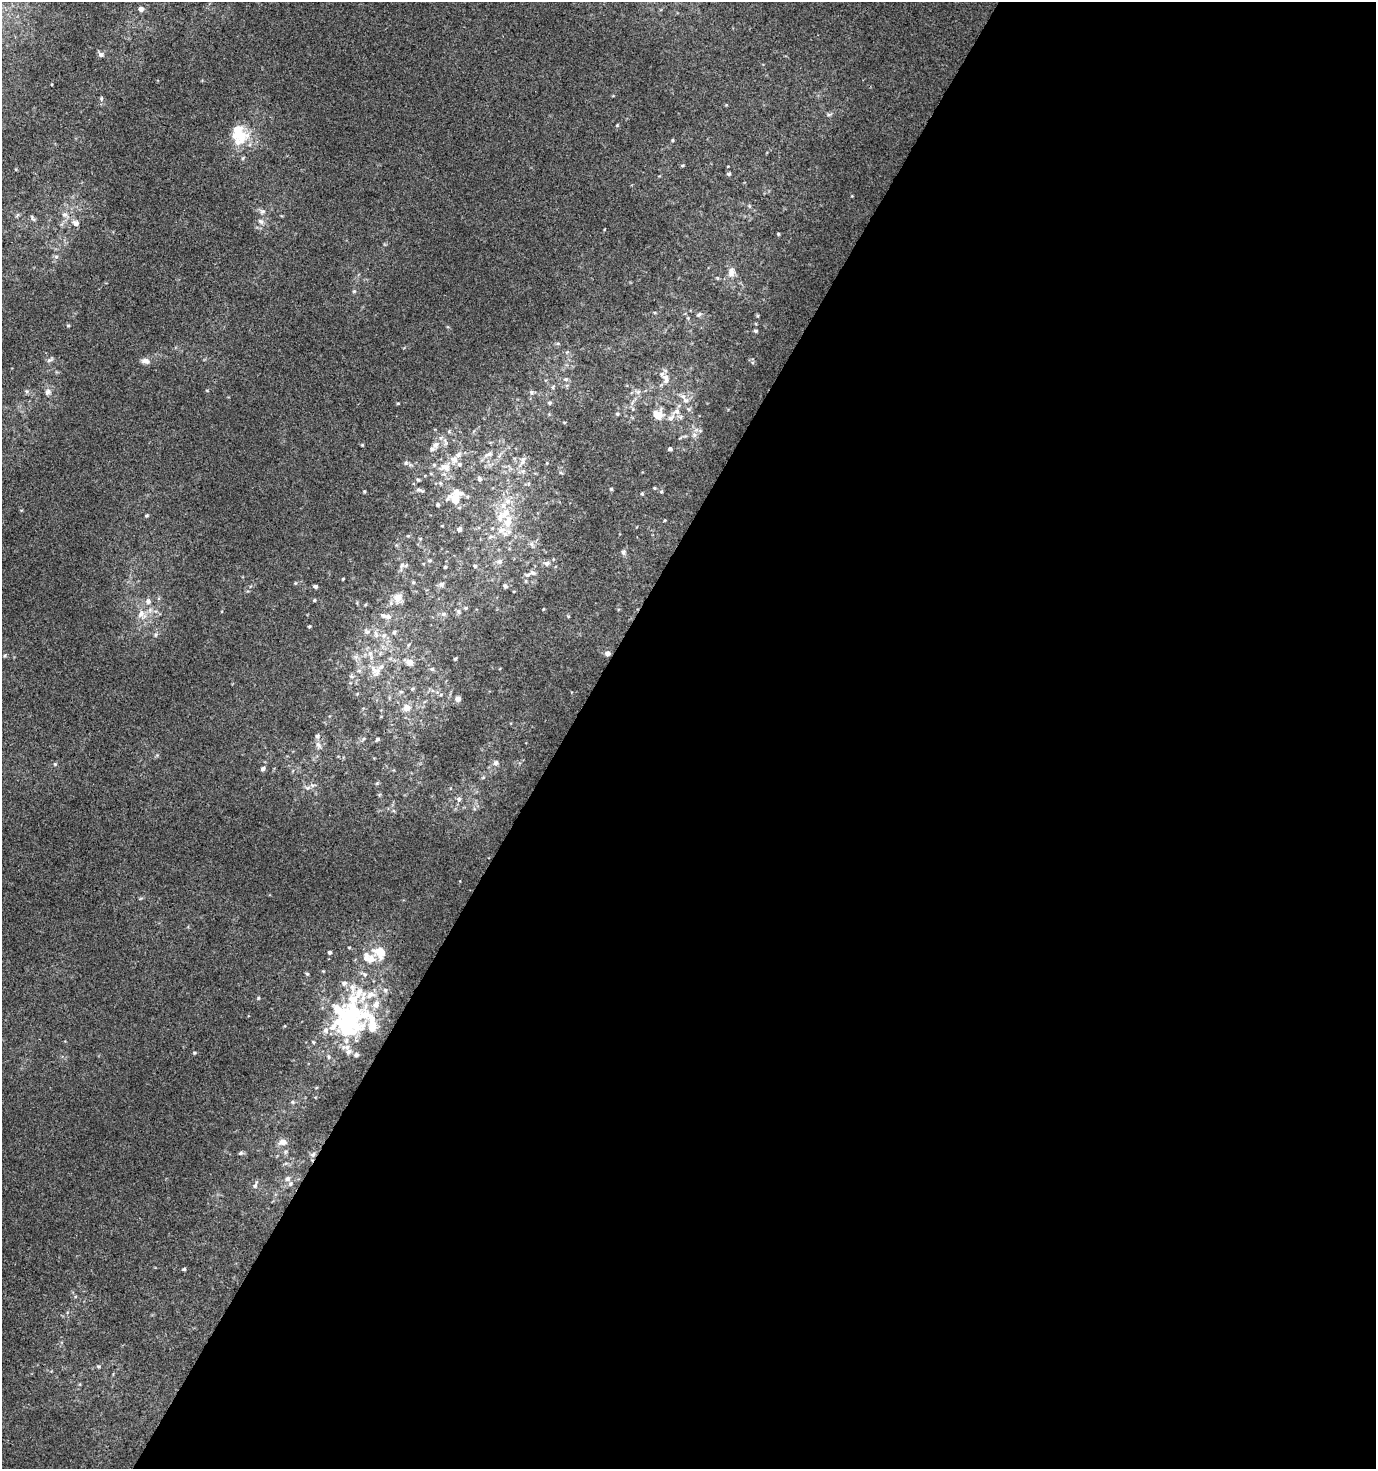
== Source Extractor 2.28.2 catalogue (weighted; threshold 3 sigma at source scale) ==
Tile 12 of 4 x 4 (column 4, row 3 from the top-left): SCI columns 4382-5755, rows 1469-2935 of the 5949 x 5877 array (HDU 1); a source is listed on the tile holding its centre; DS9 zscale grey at full resolution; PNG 1378 x 1471 px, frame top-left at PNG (2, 2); no overlay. Shown black and unused: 59% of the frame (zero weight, under 3 of 4 exposures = <1% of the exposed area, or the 3 px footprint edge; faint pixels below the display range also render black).
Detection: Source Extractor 2.28.2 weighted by HDU 2 'WHT'; one run over the whole footprint, this tile lists its part. Background 6.35e-04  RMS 0.0034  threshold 0.0155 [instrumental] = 3 sigma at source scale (4.5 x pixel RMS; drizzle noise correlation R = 1.50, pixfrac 1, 0.0396/0.0396 arcsec/px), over >= 5 px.
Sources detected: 124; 2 inside a brighter object's white glare — not listed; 15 inside a brighter listed object's ellipse — not listed separately; the other 107 listed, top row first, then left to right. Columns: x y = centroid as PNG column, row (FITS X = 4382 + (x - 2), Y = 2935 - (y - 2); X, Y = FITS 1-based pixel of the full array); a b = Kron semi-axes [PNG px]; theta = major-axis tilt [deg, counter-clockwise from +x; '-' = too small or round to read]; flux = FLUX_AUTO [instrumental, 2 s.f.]
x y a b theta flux
141 9 7 6 - 1.1
101 54 7 6 - 0.91
829 114 6 4 18 0.53
240 135 22 20 51 10
682 165 5 3 - 0.36
729 174 5 4 - 0.58
262 211 7 6 - 0.89
64 215 7 7 - 1.2
261 221 7 6 - 1
76 223 8 6 -26 1.2
778 234 4 3 - 0.31
56 257 6 4 0 0.56
731 272 14 9 74 2.4
354 291 5 4 - 0.39
699 315 8 5 47 0.7
756 331 5 4 - 0.47
49 360 6 5 - 0.7
145 361 11 7 -6 1.5
566 379 7 5 -19 0.64
666 379 16 8 -78 2.6
553 387 6 3 72 0.42
48 392 9 7 61 1.2
531 392 6 4 -72 0.53
638 392 6 6 - 0.9
686 400 10 6 -1 1.5
398 403 5 3 - 0.29
549 403 6 4 -1 0.54
617 414 5 4 - 0.41
658 414 11 10 - 4.9
671 418 9 7 33 1.8
564 422 5 3 - 0.29
694 435 7 6 - 0.99
436 445 11 7 53 1.6
670 449 5 4 - 0.64
490 453 8 5 18 0.89
523 459 8 5 47 1.1
406 463 6 5 - 0.59
445 467 17 11 1 4.1
479 479 7 5 -45 0.76
418 480 5 4 - 0.44
611 489 4 4 - 0.44
420 490 11 4 -16 0.79
364 491 5 4 - 0.35
642 494 5 3 - 0.34
455 498 14 11 53 8
438 504 5 4 - 0.44
505 513 19 10 50 5.6
146 516 5 4 - 0.41
459 529 5 4 - 1.1
502 530 10 8 6 2.4
490 537 7 4 31 0.54
623 552 7 6 - 0.92
429 560 6 4 0 0.45
499 562 7 7 - 0.89
547 563 8 6 3 1.1
402 565 7 4 59 0.76
475 566 4 4 - 0.4
445 567 4 3 - 0.37
533 573 10 5 -28 0.91
413 582 5 5 - 0.41
441 584 7 6 - 0.85
315 586 5 4 - 0.73
505 586 6 4 -30 0.55
398 598 11 10 - 3.1
314 600 4 4 - 0.33
148 601 9 6 -89 1
466 608 5 4 - 0.37
141 614 11 8 59 2.2
444 614 6 5 - 0.71
387 616 16 7 -7 2
309 626 4 3 - 0.34
367 632 6 6 - 0.83
394 632 6 5 - 0.6
376 634 10 4 -72 1.1
608 653 6 5 - 1.2
370 654 7 6 - 1.2
455 659 5 3 - 0.35
409 662 10 8 -15 2.1
432 669 5 5 - 0.53
359 671 6 4 -18 0.55
376 671 16 13 -38 4
401 692 6 3 -18 0.46
441 694 5 3 - 0.42
458 699 7 6 - 1.1
407 708 9 8 - 2.6
317 736 5 5 - 0.66
377 739 6 4 22 0.5
318 744 9 6 -63 1.1
496 763 7 6 - 1
55 764 4 4 - 0.36
263 769 6 5 - 0.83
312 785 6 4 -18 0.66
459 799 7 5 23 0.78
329 952 4 4 - 0.6
380 952 12 9 -23 6.5
366 958 13 9 78 2.7
307 974 5 4 - 0.44
258 998 5 3 - 0.34
348 1020 43 36 63 45
194 1053 5 3 - 0.33
283 1142 10 8 -3 2
240 1153 6 4 22 0.58
313 1154 8 6 68 1
287 1179 8 7 - 1.4
255 1185 12 4 68 0.88
184 1269 4 3 - 0.45
98 1366 6 4 -2 0.41
Overlapping masked pixels (flux is a lower limit): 2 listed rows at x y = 348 1020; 313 1154
Unlisted compact peaks at least as high as the median listed source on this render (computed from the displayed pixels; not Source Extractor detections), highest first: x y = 617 125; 101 98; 68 325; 362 445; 672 140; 343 579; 377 783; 543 609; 243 158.